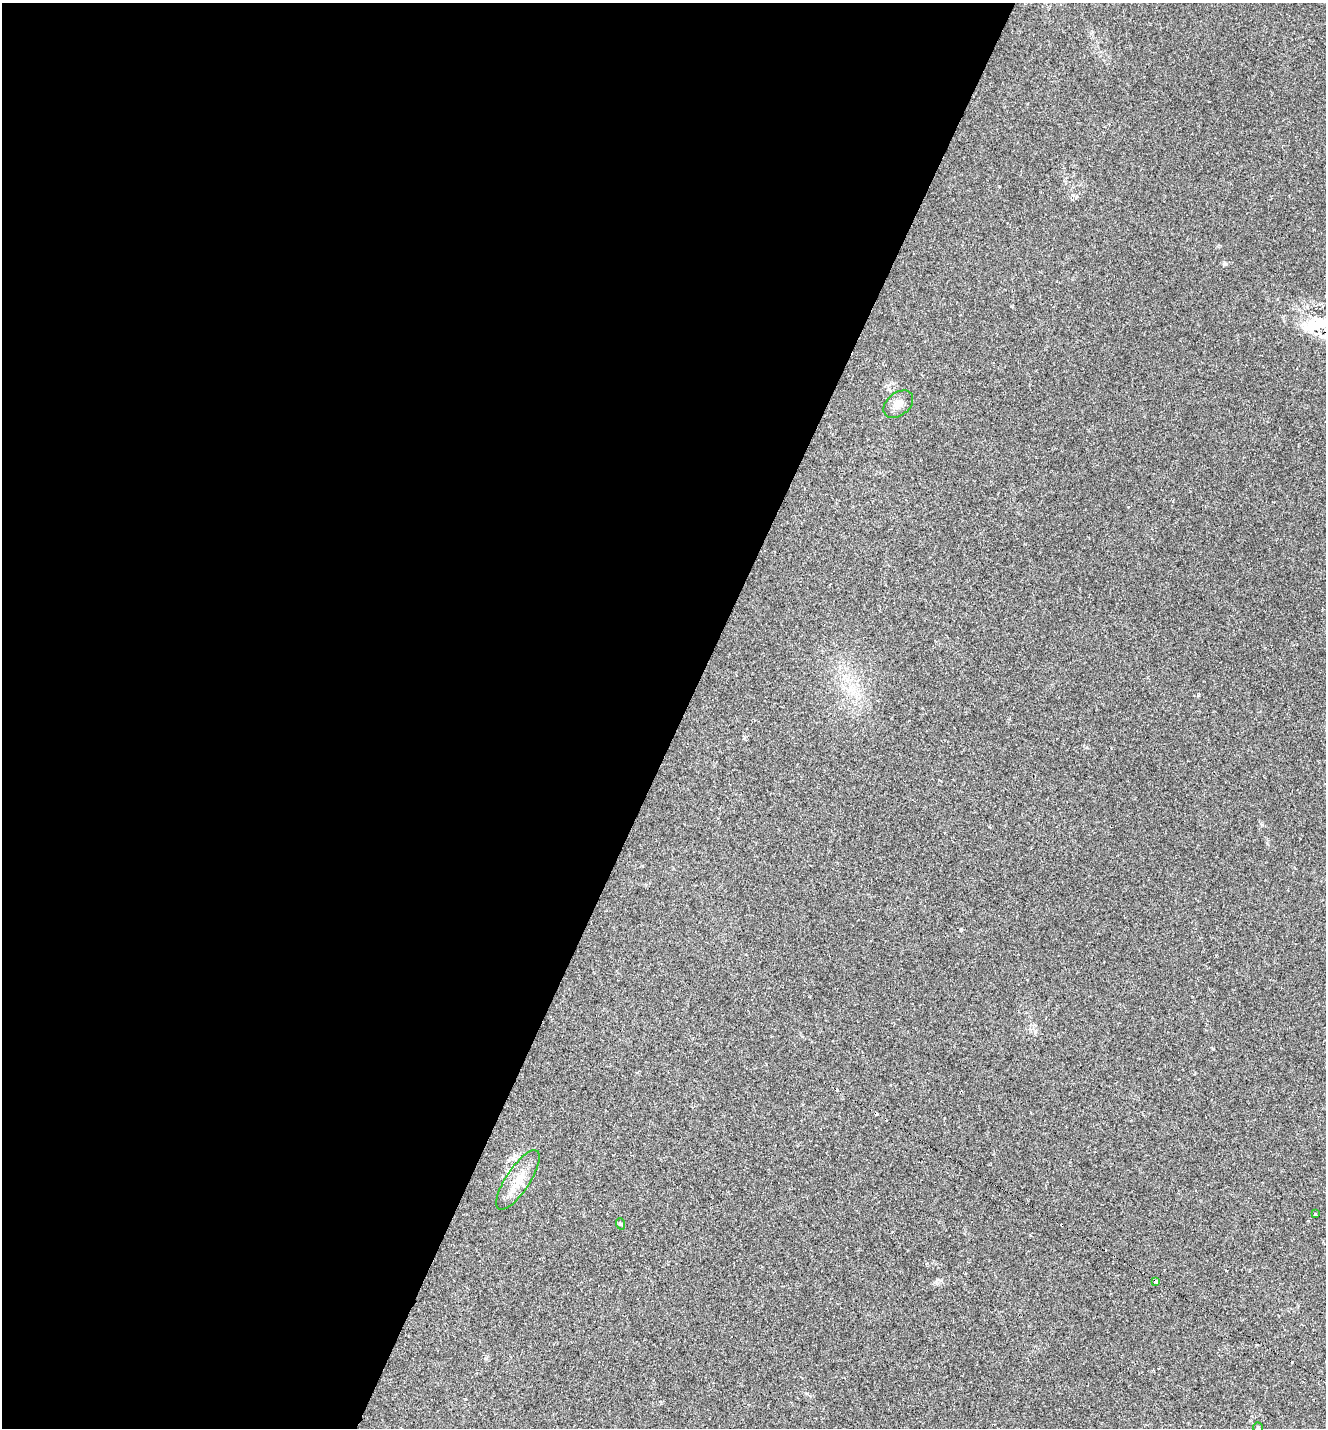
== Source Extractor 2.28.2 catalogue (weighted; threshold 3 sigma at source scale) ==
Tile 5 of 4 x 4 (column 1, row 2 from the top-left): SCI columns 391-1714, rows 2901-4326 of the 5847 x 5836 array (HDU 1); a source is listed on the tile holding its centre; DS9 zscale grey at full resolution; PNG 1328 x 1430 px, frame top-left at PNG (2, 3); each listed source drawn as its Kron ellipse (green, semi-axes under 4 px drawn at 4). Shown black and unused: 52% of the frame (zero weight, under 2 of 3 exposures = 3% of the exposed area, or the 3 px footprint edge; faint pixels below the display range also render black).
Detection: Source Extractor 2.28.2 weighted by HDU 2 'WHT'; one run over the whole footprint, this tile lists its part. Background 0.0577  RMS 0.0057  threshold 0.0259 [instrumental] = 3 sigma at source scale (4.5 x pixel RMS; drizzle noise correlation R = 1.50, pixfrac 1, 0.05/0.05 arcsec/px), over >= 5 px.
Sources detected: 12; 6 cosmic-ray / hot-pixel residue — neither listed nor drawn; the other 6 listed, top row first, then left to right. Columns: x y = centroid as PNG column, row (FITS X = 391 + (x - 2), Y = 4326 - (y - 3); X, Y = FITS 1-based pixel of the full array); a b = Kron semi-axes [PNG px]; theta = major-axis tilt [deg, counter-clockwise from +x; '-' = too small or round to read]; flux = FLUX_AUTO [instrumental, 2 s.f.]
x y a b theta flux
898 404 17 11 39 4.7
518 1180 35 12 56 11
1315 1214 3 3 - 1.9
621 1224 6 3 -71 0.63
1156 1281 3 3 - 6.5
1258 1427 5 5 - 0.66
Overlapping masked pixels (flux is a lower limit): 1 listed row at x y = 1156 1281